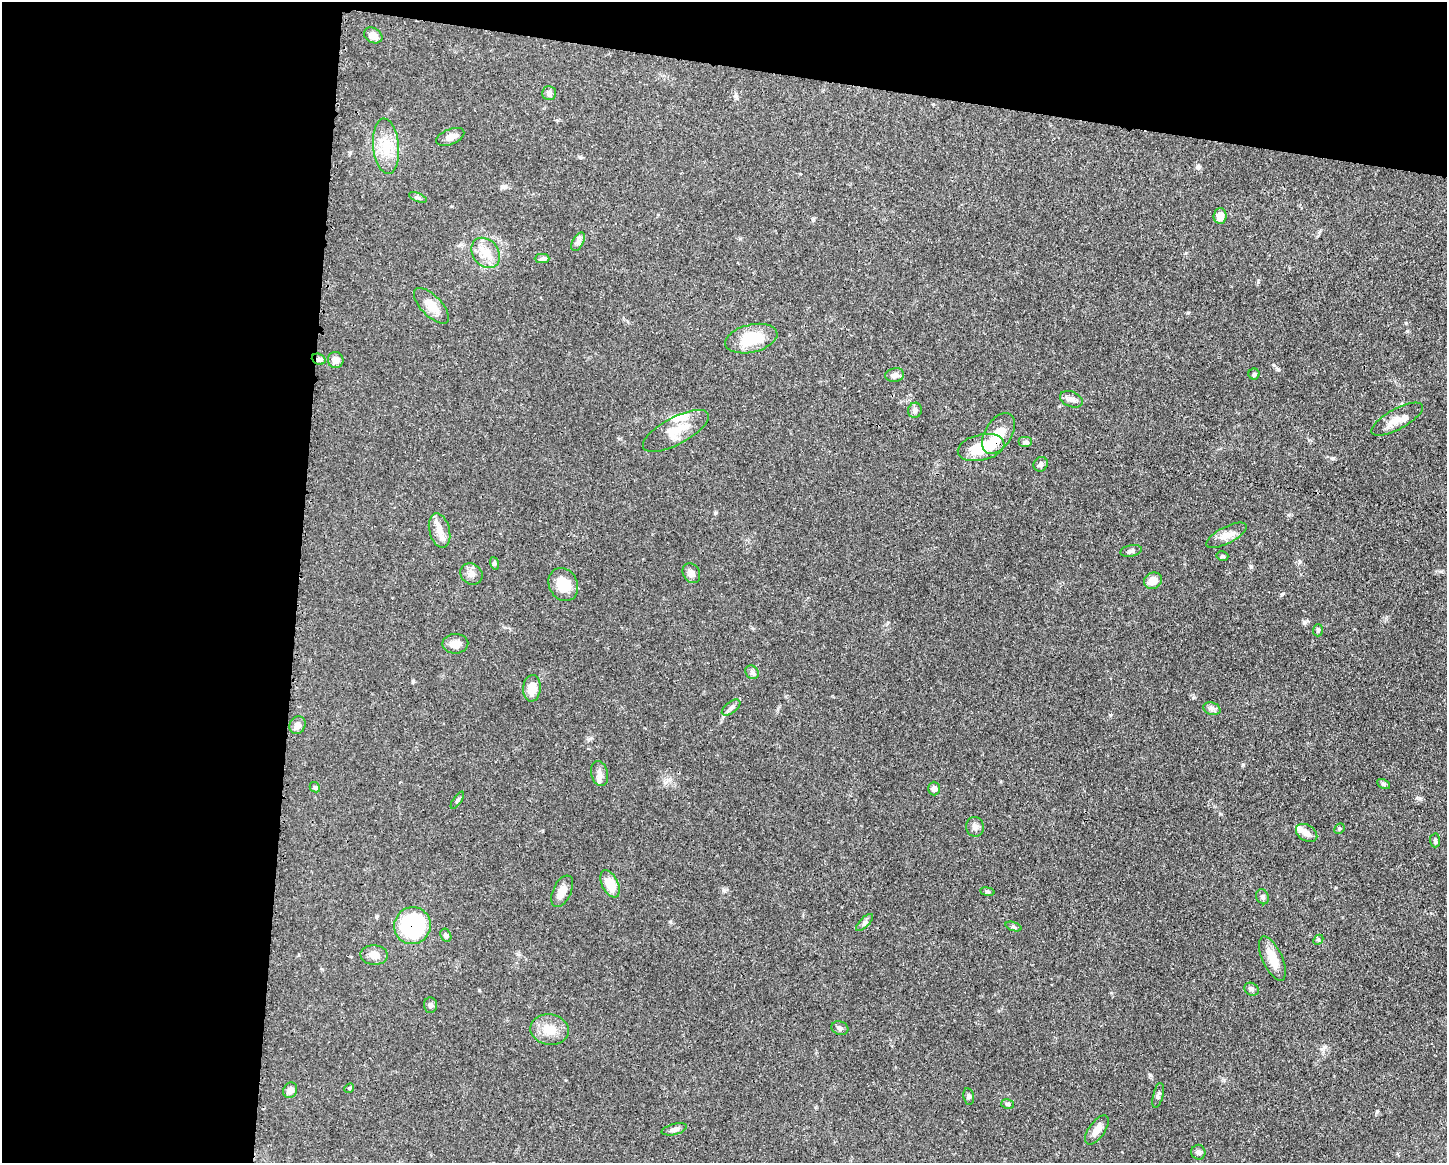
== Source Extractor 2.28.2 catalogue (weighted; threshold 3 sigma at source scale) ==
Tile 1 of 3 x 4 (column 1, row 1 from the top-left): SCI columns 116-1560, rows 3484-4644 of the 4680 x 4647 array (HDU 1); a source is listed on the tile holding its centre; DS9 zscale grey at full resolution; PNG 1449 x 1165 px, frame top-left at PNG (2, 2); each listed source drawn as its Kron ellipse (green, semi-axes under 4 px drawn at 4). Shown black and unused: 26% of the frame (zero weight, under 3 of 4 exposures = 1% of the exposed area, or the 3 px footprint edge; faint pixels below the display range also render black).
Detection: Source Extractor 2.28.2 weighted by HDU 2 'WHT'; one run over the whole footprint, this tile lists its part. Background 0.0545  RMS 0.0032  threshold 0.0145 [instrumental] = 3 sigma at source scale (4.5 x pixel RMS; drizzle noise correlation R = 1.50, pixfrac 1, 0.05/0.05 arcsec/px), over >= 5 px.
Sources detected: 75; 1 inside a brighter object's white glare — neither listed nor drawn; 3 inside a brighter listed object's ellipse — not listed separately; the other 71 listed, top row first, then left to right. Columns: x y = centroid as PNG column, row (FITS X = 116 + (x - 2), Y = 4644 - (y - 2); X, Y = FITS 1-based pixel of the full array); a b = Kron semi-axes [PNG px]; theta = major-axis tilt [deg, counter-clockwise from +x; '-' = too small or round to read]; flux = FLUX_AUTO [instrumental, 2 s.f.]
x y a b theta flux
373 35 9 7 -32 2.6
549 93 7 7 - 0.98
450 137 15 7 21 2.3
386 146 28 13 -85 7.1
418 197 9 3 -21 0.53
1220 216 8 6 87 2.8
578 242 10 5 63 1.1
486 253 16 13 -53 4.7
542 258 7 4 0 0.67
431 306 23 10 -46 4.3
751 339 26 14 13 11
319 359 7 5 -21 0.85
336 360 8 8 - 2
1254 374 5 5 - 0.51
895 375 9 7 11 1.6
1071 399 12 7 -23 1.4
915 410 7 7 - 0.94
1397 419 29 10 28 3.6
676 431 36 13 28 6.5
998 433 22 13 58 6
1026 442 7 5 0 0.82
981 448 23 13 13 10
1041 464 7 6 - 0.79
440 531 17 10 -75 3.2
1226 535 22 8 27 3.1
1131 551 11 5 12 0.92
1222 556 6 4 -13 0.53
494 563 6 4 -71 0.48
691 573 10 8 -61 1.6
471 574 11 10 - 1.9
1153 581 9 8 - 2.8
563 584 17 14 -64 6.8
1318 630 6 5 - 0.52
455 644 13 9 2 2.6
752 672 7 6 - 0.79
532 688 13 8 86 4.8
731 708 11 5 37 1
1212 709 9 6 -17 0.97
297 725 9 7 62 1.8
599 774 12 8 -77 1.9
1383 784 7 4 -27 0.55
315 787 6 4 -41 0.46
934 788 7 6 - 1.2
457 800 10 4 55 0.65
975 827 10 9 - 1.3
1339 828 5 4 - 0.43
1307 833 11 8 -32 2.1
1435 840 7 5 -86 0.55
610 884 14 8 -64 5.9
562 891 17 9 65 2.6
987 892 7 4 -8 0.53
1263 897 8 6 -65 0.77
865 922 11 5 46 0.9
412 926 18 18 - 29
1013 926 8 3 -19 0.53
446 935 7 5 -63 0.6
1318 940 6 4 44 0.52
374 955 13 10 -3 2.6
1272 959 24 10 -66 5
1251 989 7 6 - 0.73
430 1005 8 6 -87 0.91
840 1028 8 6 -18 0.83
550 1029 19 15 -10 5.1
349 1088 5 4 - 0.41
290 1090 8 6 63 1.8
1158 1095 13 5 76 0.89
969 1096 8 5 -80 0.66
1008 1104 6 5 - 0.49
674 1129 13 5 14 1.1
1097 1130 17 8 54 3
1198 1152 7 7 - 0.94
Overlapping masked pixels (flux is a lower limit): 3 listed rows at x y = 319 359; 998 433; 412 926
Unlisted compact peaks at least as high as the median listed source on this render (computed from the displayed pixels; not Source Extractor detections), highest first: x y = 1282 594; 1251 567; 1304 622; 1333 459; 1377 1111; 1150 1075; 479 990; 1243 765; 1278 369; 724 890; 1110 715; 1188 313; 1419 798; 1197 167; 1258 282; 1406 323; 735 96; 715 513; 413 681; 670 922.